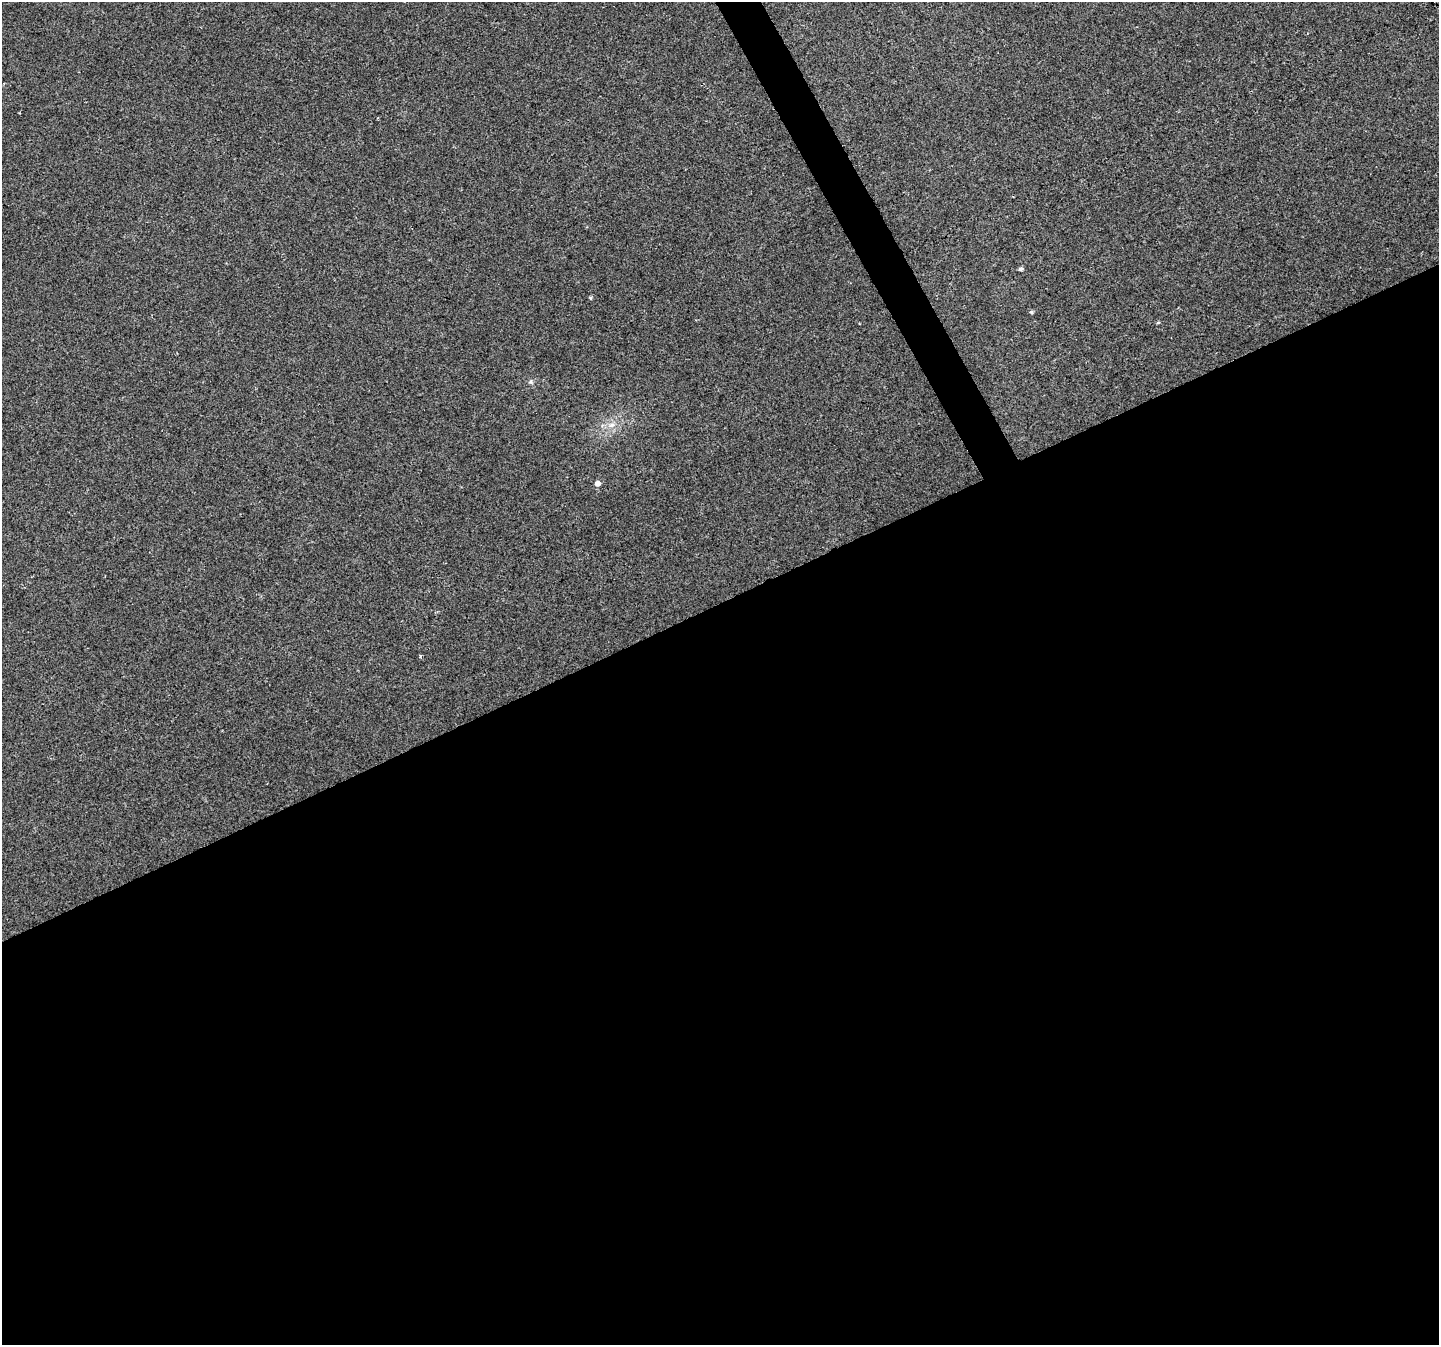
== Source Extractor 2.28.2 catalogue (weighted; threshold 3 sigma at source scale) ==
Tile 15 of 4 x 4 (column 3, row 4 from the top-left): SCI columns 2877-4313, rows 159-1501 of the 5750 x 5629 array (HDU 1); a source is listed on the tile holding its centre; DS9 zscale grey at full resolution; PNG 1441 x 1347 px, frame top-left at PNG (2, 2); no overlay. Shown black and unused: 56% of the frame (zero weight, under 2 of 3 exposures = <1% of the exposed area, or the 3 px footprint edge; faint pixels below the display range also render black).
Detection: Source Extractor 2.28.2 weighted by HDU 2 'WHT'; one run over the whole footprint, this tile lists its part. Background 0.0804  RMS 0.0076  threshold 0.0341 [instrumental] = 3 sigma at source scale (4.5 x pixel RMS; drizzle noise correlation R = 1.50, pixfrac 1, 0.0396/0.0396 arcsec/px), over >= 5 px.
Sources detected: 6; all 6 listed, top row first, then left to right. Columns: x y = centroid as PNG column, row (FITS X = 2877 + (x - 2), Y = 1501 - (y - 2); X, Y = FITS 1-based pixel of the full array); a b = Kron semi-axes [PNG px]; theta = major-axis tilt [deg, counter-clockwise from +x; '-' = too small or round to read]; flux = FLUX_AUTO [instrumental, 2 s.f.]
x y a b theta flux
1021 269 5 4 - 1.6
590 298 6 4 -89 0.84
1031 312 5 4 - 1.2
1158 323 5 3 - 0.8
612 425 9 6 26 3.6
597 483 5 5 - 4.1